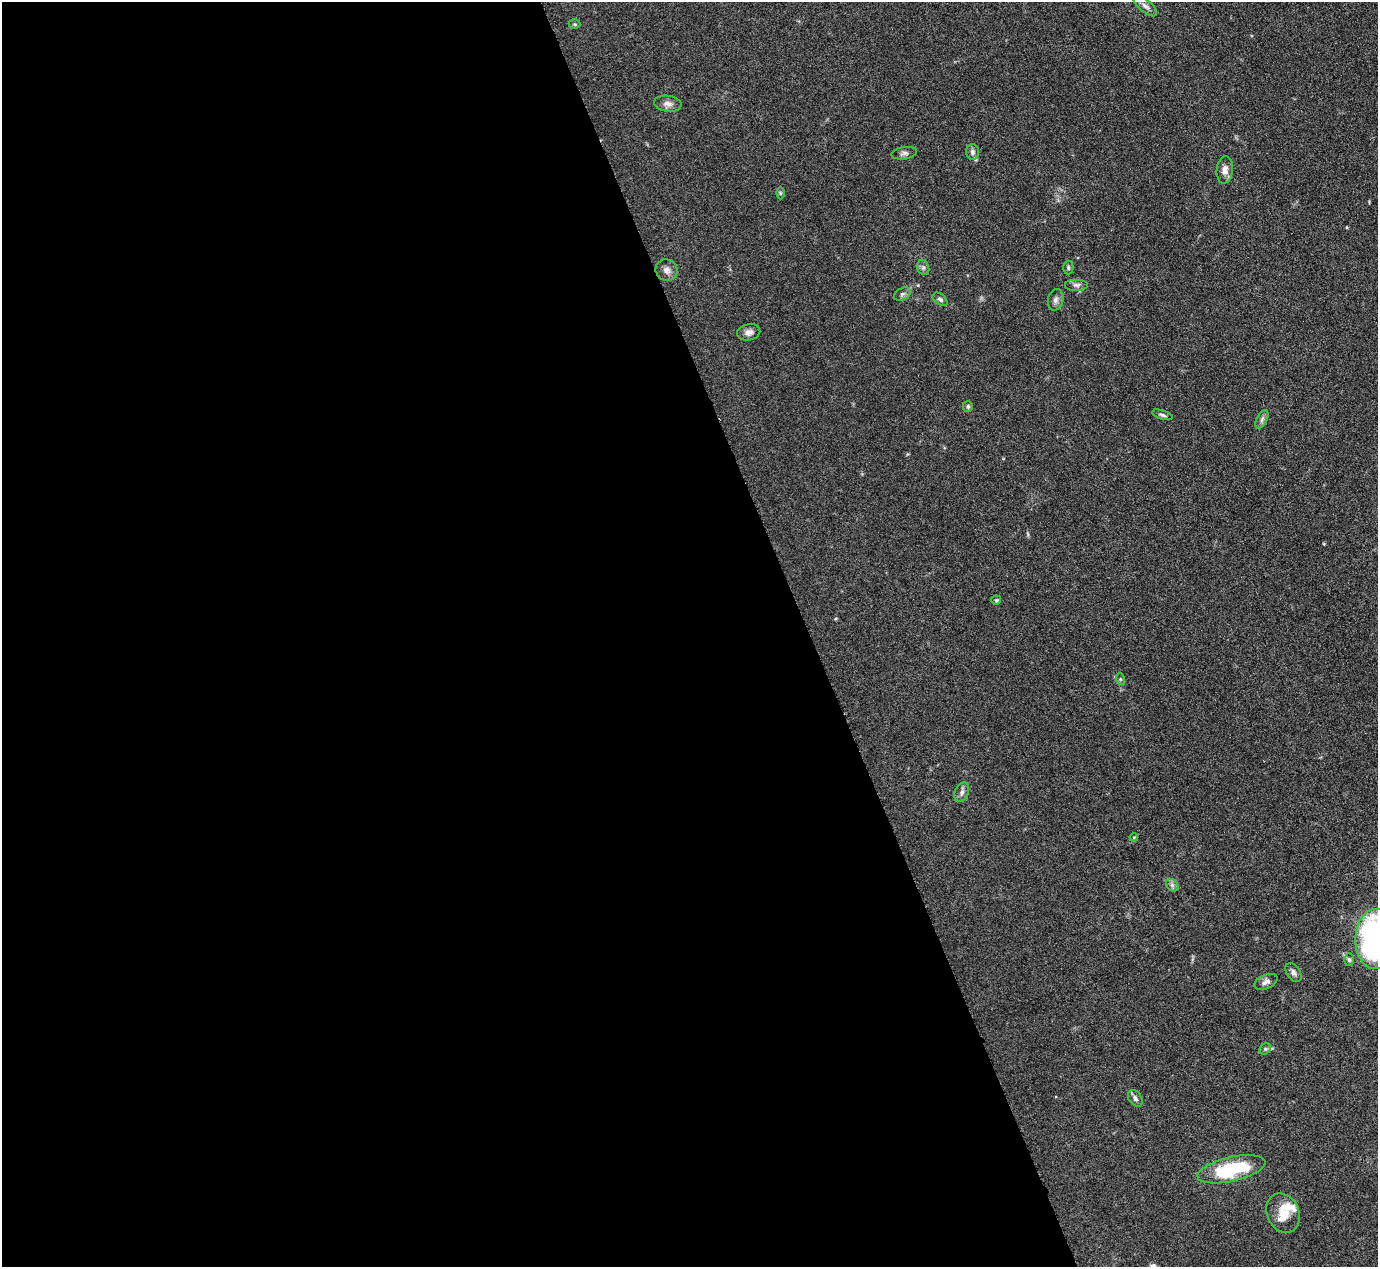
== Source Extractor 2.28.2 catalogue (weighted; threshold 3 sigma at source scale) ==
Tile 9 of 4 x 4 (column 1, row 3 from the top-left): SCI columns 1-1376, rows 1414-2678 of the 5503 x 5489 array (HDU 1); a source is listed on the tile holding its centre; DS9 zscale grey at full resolution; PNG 1380 x 1269 px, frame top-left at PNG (2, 2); each listed source drawn as its Kron ellipse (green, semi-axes under 4 px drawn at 4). Shown black and unused: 59% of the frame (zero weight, under 3 of 6 exposures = <1% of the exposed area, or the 3 px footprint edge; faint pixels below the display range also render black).
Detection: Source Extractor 2.28.2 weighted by HDU 2 'WHT'; one run over the whole footprint, this tile lists its part. Background 0.0746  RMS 0.0042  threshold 0.0172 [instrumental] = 3 sigma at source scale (4.09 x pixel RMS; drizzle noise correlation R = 1.36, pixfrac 0.8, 0.05/0.05 arcsec/px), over >= 5 px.
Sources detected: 33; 2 inside a brighter listed object's ellipse — not listed separately; the other 31 listed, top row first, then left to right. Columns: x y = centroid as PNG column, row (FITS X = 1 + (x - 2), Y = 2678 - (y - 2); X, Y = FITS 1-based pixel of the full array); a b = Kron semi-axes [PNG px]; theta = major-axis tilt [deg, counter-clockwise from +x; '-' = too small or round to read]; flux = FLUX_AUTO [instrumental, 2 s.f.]
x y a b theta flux
1145 6 15 6 -39 1.9
574 24 6 5 - 0.52
668 104 14 8 -6 2.1
972 152 8 6 -87 1.2
904 153 13 6 9 1.3
1225 170 13 8 83 2.7
780 193 6 4 -90 0.47
923 268 7 6 - 1
1068 268 7 5 -90 0.75
667 270 11 10 - 2.2
1076 285 12 6 0 1.4
902 294 9 5 26 1.2
940 299 8 5 -38 0.91
1056 300 11 7 77 1.6
749 332 12 8 11 2
968 406 5 5 - 0.71
1162 415 11 4 -17 0.87
1262 419 10 5 63 1.2
996 600 5 4 - 0.6
1120 679 6 4 -72 0.52
962 792 10 6 68 1.7
1134 837 4 3 - 0.37
1172 885 7 5 -47 1.1
1375 939 30 20 88 100
1349 960 6 5 - 0.86
1293 972 10 6 -55 1.4
1266 982 12 7 24 1.8
1265 1049 6 5 - 0.73
1135 1098 9 6 -56 1.2
1231 1169 35 12 13 27
1283 1213 20 16 -65 7.6
Isophote crosses this tile's border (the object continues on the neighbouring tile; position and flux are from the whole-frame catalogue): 1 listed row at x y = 1375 939